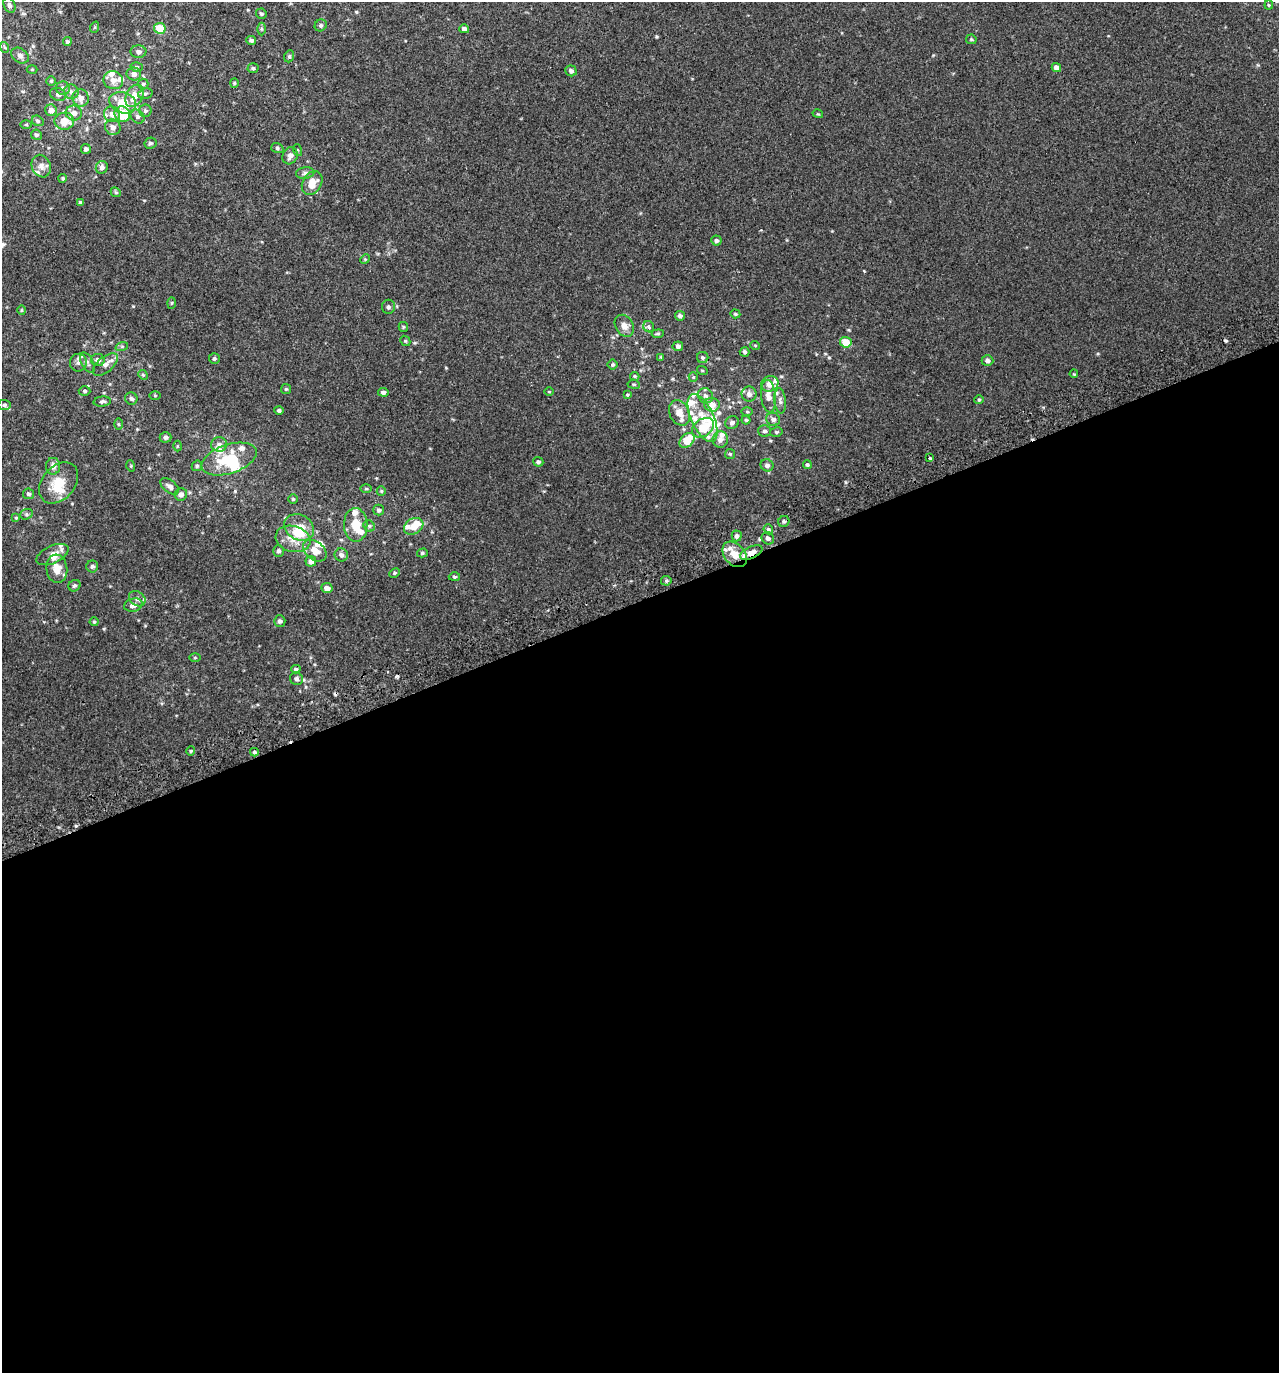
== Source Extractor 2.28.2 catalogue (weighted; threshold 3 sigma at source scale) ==
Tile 15 of 4 x 4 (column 3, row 4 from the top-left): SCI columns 2732-4008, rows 51-1421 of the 5407 x 5580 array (HDU 1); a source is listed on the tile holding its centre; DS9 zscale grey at full resolution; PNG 1281 x 1375 px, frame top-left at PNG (2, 2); each listed source drawn as its Kron ellipse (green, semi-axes under 4 px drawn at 4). Shown black and unused: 56% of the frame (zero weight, under 2 of 3 exposures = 3% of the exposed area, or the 3 px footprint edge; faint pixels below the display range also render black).
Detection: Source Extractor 2.28.2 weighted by HDU 2 'WHT'; one run over the whole footprint, this tile lists its part. Background 0.00499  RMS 0.0059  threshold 0.0265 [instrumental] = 3 sigma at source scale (4.5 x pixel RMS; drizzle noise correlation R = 1.50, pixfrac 1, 0.0396/0.0396 arcsec/px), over >= 5 px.
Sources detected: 205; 1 inside a brighter object's white glare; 4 cosmic-ray / hot-pixel residue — neither listed nor drawn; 28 inside a brighter listed object's ellipse — not listed separately; the other 172 listed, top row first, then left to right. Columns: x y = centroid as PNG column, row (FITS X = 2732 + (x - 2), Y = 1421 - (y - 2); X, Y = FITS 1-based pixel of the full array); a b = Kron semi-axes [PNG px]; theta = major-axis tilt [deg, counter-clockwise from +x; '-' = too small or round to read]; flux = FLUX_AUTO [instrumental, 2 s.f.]
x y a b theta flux
9 5 8 5 -65 1.3
1269 5 4 4 - 0.53
261 14 5 5 - 0.87
321 25 6 5 - 1.1
95 27 6 3 71 0.59
160 28 6 5 - 14
262 29 6 4 -90 0.9
464 29 5 4 - 1.9
971 39 5 4 - 0.75
251 40 5 4 - 1.4
67 42 4 4 - 0.88
4 47 5 3 - 0.62
138 52 8 6 -1 2
20 56 9 7 -36 1.9
289 56 6 4 69 0.8
137 67 6 5 - 1
253 68 5 5 - 0.93
1056 68 5 4 - 2.8
32 69 5 3 - 0.51
571 71 5 5 - 1.7
134 74 7 6 - 2.7
113 80 10 9 - 3.7
51 81 4 4 - 0.65
234 83 4 4 - 0.62
143 84 5 5 - 0.9
63 88 7 6 - 2
71 92 7 7 - 2
58 94 8 6 -22 1.8
145 94 7 5 15 1.2
134 96 12 8 62 7.4
81 98 9 8 - 3.9
123 103 14 10 -20 11
51 110 6 6 - 3.5
145 111 6 6 - 1.3
74 113 8 7 - 3.3
112 114 8 7 - 3.1
122 114 8 7 - 16
818 114 5 3 - 0.49
138 117 8 6 -44 1.5
38 121 6 5 - 0.98
64 121 10 8 7 7.3
26 124 5 3 - 0.56
113 127 8 7 - 3
36 135 5 5 - 0.88
150 143 6 5 - 1.2
277 148 6 5 - 0.91
86 149 5 5 - 1.7
297 150 6 4 -72 0.67
290 156 9 7 64 2.9
41 166 11 9 -69 3.2
102 167 6 6 - 2
305 173 9 6 7 1.7
63 178 4 4 - 0.76
312 183 13 9 59 7
116 192 5 4 - 0.77
80 202 4 4 - 0.61
716 241 5 5 - 1.4
365 259 5 4 - 0.6
171 303 6 4 88 0.62
388 307 7 6 - 1.3
21 310 5 3 - 0.5
735 314 5 4 - 0.71
680 316 5 4 - 1.4
624 326 12 9 -59 3.6
403 327 5 4 - 0.65
649 327 6 5 - 1.7
658 334 6 4 7 0.74
405 341 5 4 - 0.67
846 342 6 5 - 9.5
755 345 5 3 - 0.48
122 346 6 4 19 0.85
678 346 5 5 - 1.8
745 352 5 4 - 1.1
661 357 3 3 - 0.47
214 358 5 5 - 1.1
703 358 6 5 - 1.1
98 360 7 6 - 2.2
987 361 6 5 - 1.9
87 362 11 6 -62 1.9
78 363 9 8 - 2.2
105 364 15 7 40 3.3
612 365 5 5 - 0.88
702 370 5 3 - 0.51
1074 374 4 3 - 0.46
143 375 5 4 - 0.61
635 376 4 3 - 0.63
693 377 5 4 - 0.61
634 384 6 3 -8 0.57
770 384 9 7 27 4.9
286 389 5 5 - 0.75
85 391 6 4 -2 0.94
383 392 5 4 - 1.5
549 392 5 3 - 0.41
749 394 7 7 - 2.2
155 395 5 3 - 0.54
627 395 4 3 - 0.51
705 396 8 7 - 1.9
768 396 16 7 -84 4.6
131 399 6 6 - 1.2
979 400 4 4 - 0.65
780 401 12 5 -85 2
102 402 9 5 7 1.2
4 405 6 5 - 1.2
712 405 7 6 - 4.1
279 410 4 4 - 0.98
747 412 6 4 -2 0.64
679 413 13 10 -62 5.9
703 418 26 11 -65 11
773 419 7 6 - 2.1
746 420 4 4 - 0.69
732 423 7 6 - 1.8
118 424 6 4 -89 0.65
703 428 12 8 36 13
765 431 6 5 - 1.4
776 432 6 5 - 0.92
166 437 6 5 - 1.7
687 440 8 6 45 12
720 440 8 7 - 2.9
219 444 8 7 - 2.1
177 446 5 3 - 0.51
730 454 5 5 - 0.76
930 458 3 3 - 6.3
229 459 29 14 18 22
538 462 5 4 - 1.2
767 465 6 6 - 2
807 465 4 4 - 0.9
53 466 8 7 - 3.2
131 466 6 3 -73 0.52
197 466 5 5 - 0.85
59 483 23 16 49 13
170 486 11 6 -39 2.3
366 489 6 4 -1 0.66
381 491 5 4 - 0.7
28 494 5 5 - 1.1
181 494 6 6 - 2.4
293 499 5 5 - 0.73
379 510 5 5 - 1.3
26 514 6 5 - 1
16 518 4 4 - 0.58
784 521 6 5 - 1.2
356 525 17 11 -87 9.2
369 526 6 5 - 0.9
414 526 10 7 30 9.6
299 527 16 12 -29 10
768 529 5 4 - 1.3
737 536 5 5 - 1.7
768 538 6 6 - 1.8
293 539 18 13 -15 7.4
278 551 6 5 - 1.3
315 551 13 9 -38 6.6
422 553 5 4 - 0.86
751 553 12 6 24 5
53 554 17 8 24 4.5
735 554 14 10 -47 8.7
341 555 7 6 - 2.2
311 561 5 5 - 2.4
92 566 6 6 - 1.2
57 569 14 10 -84 6.7
394 573 6 4 27 0.88
454 577 6 4 -2 0.81
666 581 5 5 - 0.87
74 586 6 5 - 1.1
327 588 5 5 - 3.5
137 599 9 7 -36 2.1
133 605 9 6 14 2.7
280 621 5 5 - 1.2
94 622 4 4 - 0.63
195 658 5 3 - 0.51
296 669 4 3 - 0.94
296 679 7 6 - 1.3
191 751 4 4 - 0.74
254 752 4 3 - 0.83
Overlapping masked pixels (flux is a lower limit): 1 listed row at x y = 751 553
Unlisted compact peaks at least as high as the median listed source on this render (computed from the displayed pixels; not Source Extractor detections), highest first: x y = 356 12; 657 37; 845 482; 864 271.